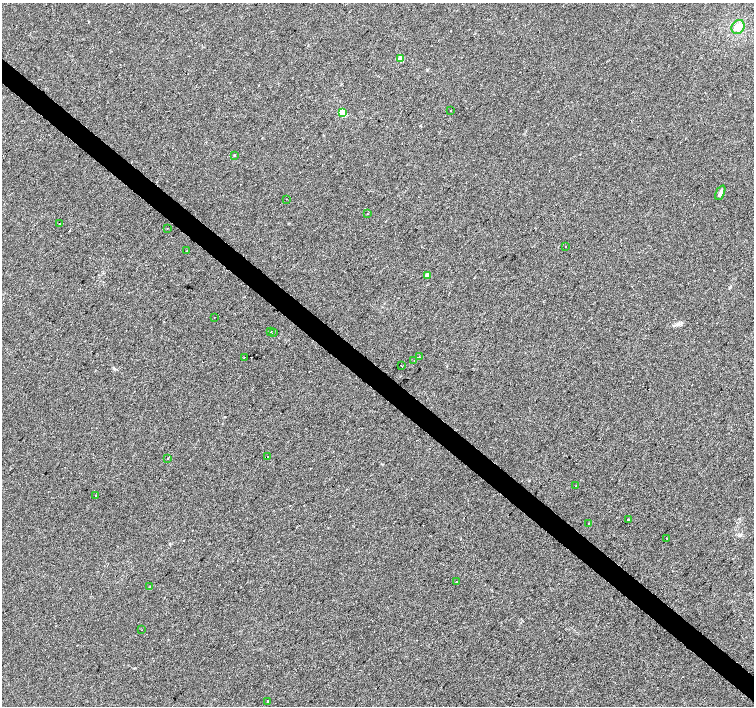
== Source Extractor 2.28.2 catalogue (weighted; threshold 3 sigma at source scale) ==
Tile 6 of 4 x 4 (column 2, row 2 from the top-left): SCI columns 1503-3005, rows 2986-4392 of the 6021 x 6033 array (HDU 1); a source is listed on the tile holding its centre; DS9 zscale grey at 2 x 2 block average (1 PNG px = mean of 2 x 2 image px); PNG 756 x 708 px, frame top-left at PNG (2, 3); each listed source drawn as its Kron ellipse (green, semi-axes under 4 px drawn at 4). Shown black and unused: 4% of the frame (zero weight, under 2 of 3 exposures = <1% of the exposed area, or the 3 px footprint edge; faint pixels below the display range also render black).
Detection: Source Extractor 2.28.2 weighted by HDU 2 'WHT'; one run over the whole footprint, this tile lists its part. Background 0.00624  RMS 0.005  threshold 0.0223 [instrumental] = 3 sigma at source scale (4.5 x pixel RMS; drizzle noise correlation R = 1.50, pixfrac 1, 0.0396/0.0396 arcsec/px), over >= 5 px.
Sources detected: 35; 4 cosmic-ray / hot-pixel residue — neither listed nor drawn; the other 31 listed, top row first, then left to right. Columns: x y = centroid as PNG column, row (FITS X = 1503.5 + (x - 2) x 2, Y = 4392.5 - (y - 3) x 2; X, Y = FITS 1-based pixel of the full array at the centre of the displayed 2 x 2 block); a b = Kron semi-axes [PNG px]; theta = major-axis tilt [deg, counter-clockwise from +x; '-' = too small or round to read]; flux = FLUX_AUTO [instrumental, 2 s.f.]
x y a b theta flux
738 27 7 6 - 6.1
400 58 3 2 - 23
450 111 2 2 - 0.44
342 113 3 3 - 38
234 155 2 2 - 9.7
720 193 8 3 66 4.2
286 199 2 2 - 1.1
367 214 2 2 - 0.81
60 224 2 2 - 1.5
167 229 2 2 - 0.49
565 246 2 2 - 0.6
187 251 2 2 - 2.4
427 275 2 2 - 12
214 317 2 2 - 1.1
271 332 2 2 - 0.41
273 333 2 2 - 1.9
244 357 2 2 - 1.2
419 357 2 2 - 0.97
414 361 2 2 - 0.9
401 366 2 2 - 5.2
267 457 2 2 - 3.5
168 458 2 2 - 0.82
576 485 2 2 - 0.54
96 496 2 2 - 0.97
628 520 2 2 - 13
589 523 2 2 - 0.41
667 538 2 2 - 0.6
456 582 2 2 - 0.93
150 587 3 3 - 0.88
141 630 2 2 - 0.45
268 701 2 2 - 1.4
Overlapping masked pixels (flux is a lower limit): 1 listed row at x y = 267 457
Diffuse or blended objects may show on this block-average render without a row.